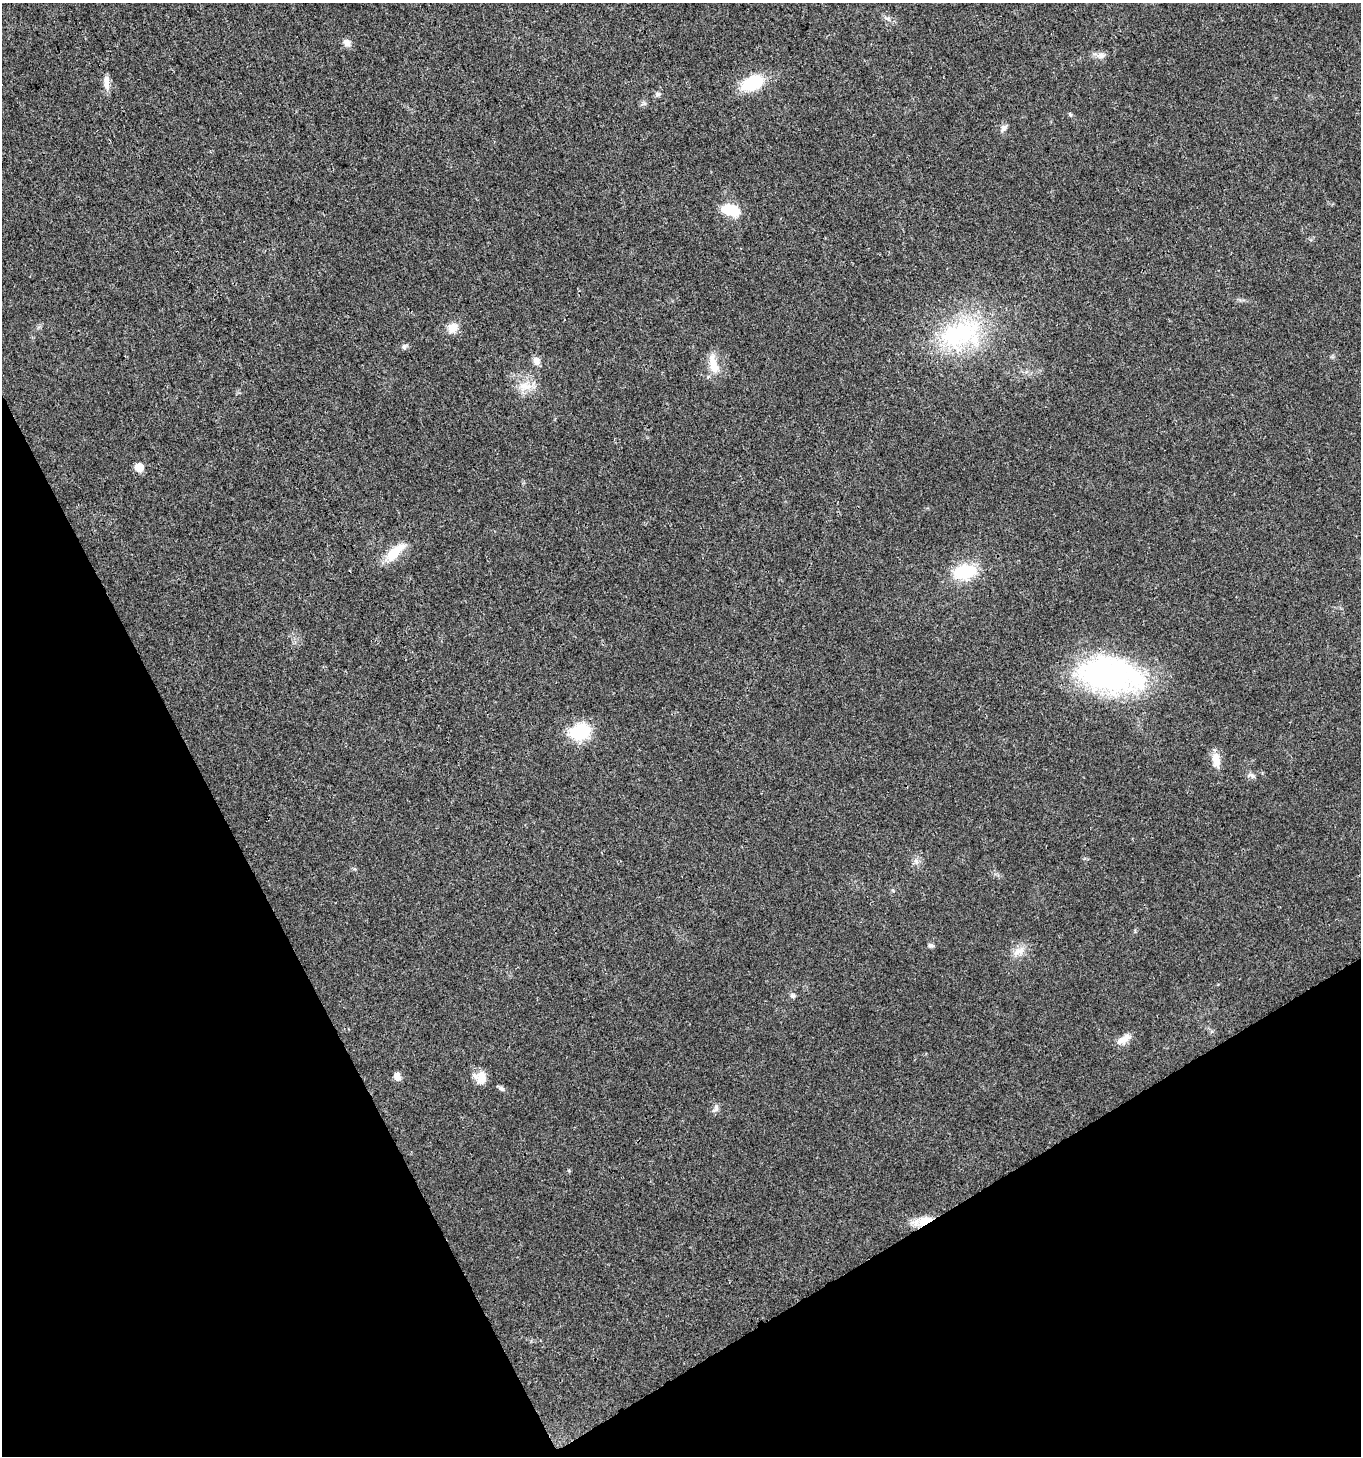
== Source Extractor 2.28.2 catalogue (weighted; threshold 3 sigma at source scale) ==
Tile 14 of 4 x 4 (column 2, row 4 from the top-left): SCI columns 1532-2890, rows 6-1459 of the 5721 x 5829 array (HDU 1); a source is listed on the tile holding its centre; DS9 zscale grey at full resolution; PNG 1363 x 1458 px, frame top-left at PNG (2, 3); no overlay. Shown black and unused: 25% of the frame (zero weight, under 3 of 4 exposures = <1% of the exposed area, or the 3 px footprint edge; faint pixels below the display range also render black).
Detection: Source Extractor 2.28.2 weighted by HDU 2 'WHT'; one run over the whole footprint, this tile lists its part. Background 0.0181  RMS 0.0028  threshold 0.0127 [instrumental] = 3 sigma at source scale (4.5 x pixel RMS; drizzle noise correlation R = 1.50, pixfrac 1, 0.0396/0.0396 arcsec/px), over >= 5 px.
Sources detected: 33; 1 inside a brighter listed object's ellipse — not listed separately; the other 32 listed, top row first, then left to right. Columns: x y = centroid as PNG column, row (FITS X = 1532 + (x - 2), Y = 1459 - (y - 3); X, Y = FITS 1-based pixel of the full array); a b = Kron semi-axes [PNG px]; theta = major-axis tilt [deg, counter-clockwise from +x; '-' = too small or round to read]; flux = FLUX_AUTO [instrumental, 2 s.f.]
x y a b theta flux
888 18 9 4 -9 0.73
347 43 10 8 -48 1.5
1101 55 11 8 -5 1.5
106 83 18 7 -89 2.2
752 83 21 13 22 14
658 94 8 6 20 0.69
1070 114 5 4 - 0.37
1003 128 11 6 54 1
731 210 21 11 -17 8.1
453 328 14 11 46 2.8
958 334 64 37 26 34
404 346 7 6 - 0.66
536 361 10 9 - 1.6
713 364 28 10 -79 4.4
525 386 22 12 -1 4.3
139 467 6 6 - 6.6
393 555 21 16 49 5.8
965 572 22 14 10 14
1110 675 73 37 -10 63
580 732 19 15 21 14
1216 760 20 9 -82 3.4
1251 775 12 7 -11 1
916 861 9 5 -65 0.97
931 945 8 5 -37 0.62
1019 951 19 9 22 2.7
793 996 6 6 - 0.76
1126 1037 20 8 46 2.6
397 1076 9 7 -72 1.8
481 1077 15 13 -58 3.7
502 1088 10 5 -41 0.66
716 1108 11 6 74 0.99
925 1221 16 9 19 5.4
Overlapping masked pixels (flux is a lower limit): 1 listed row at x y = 925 1221